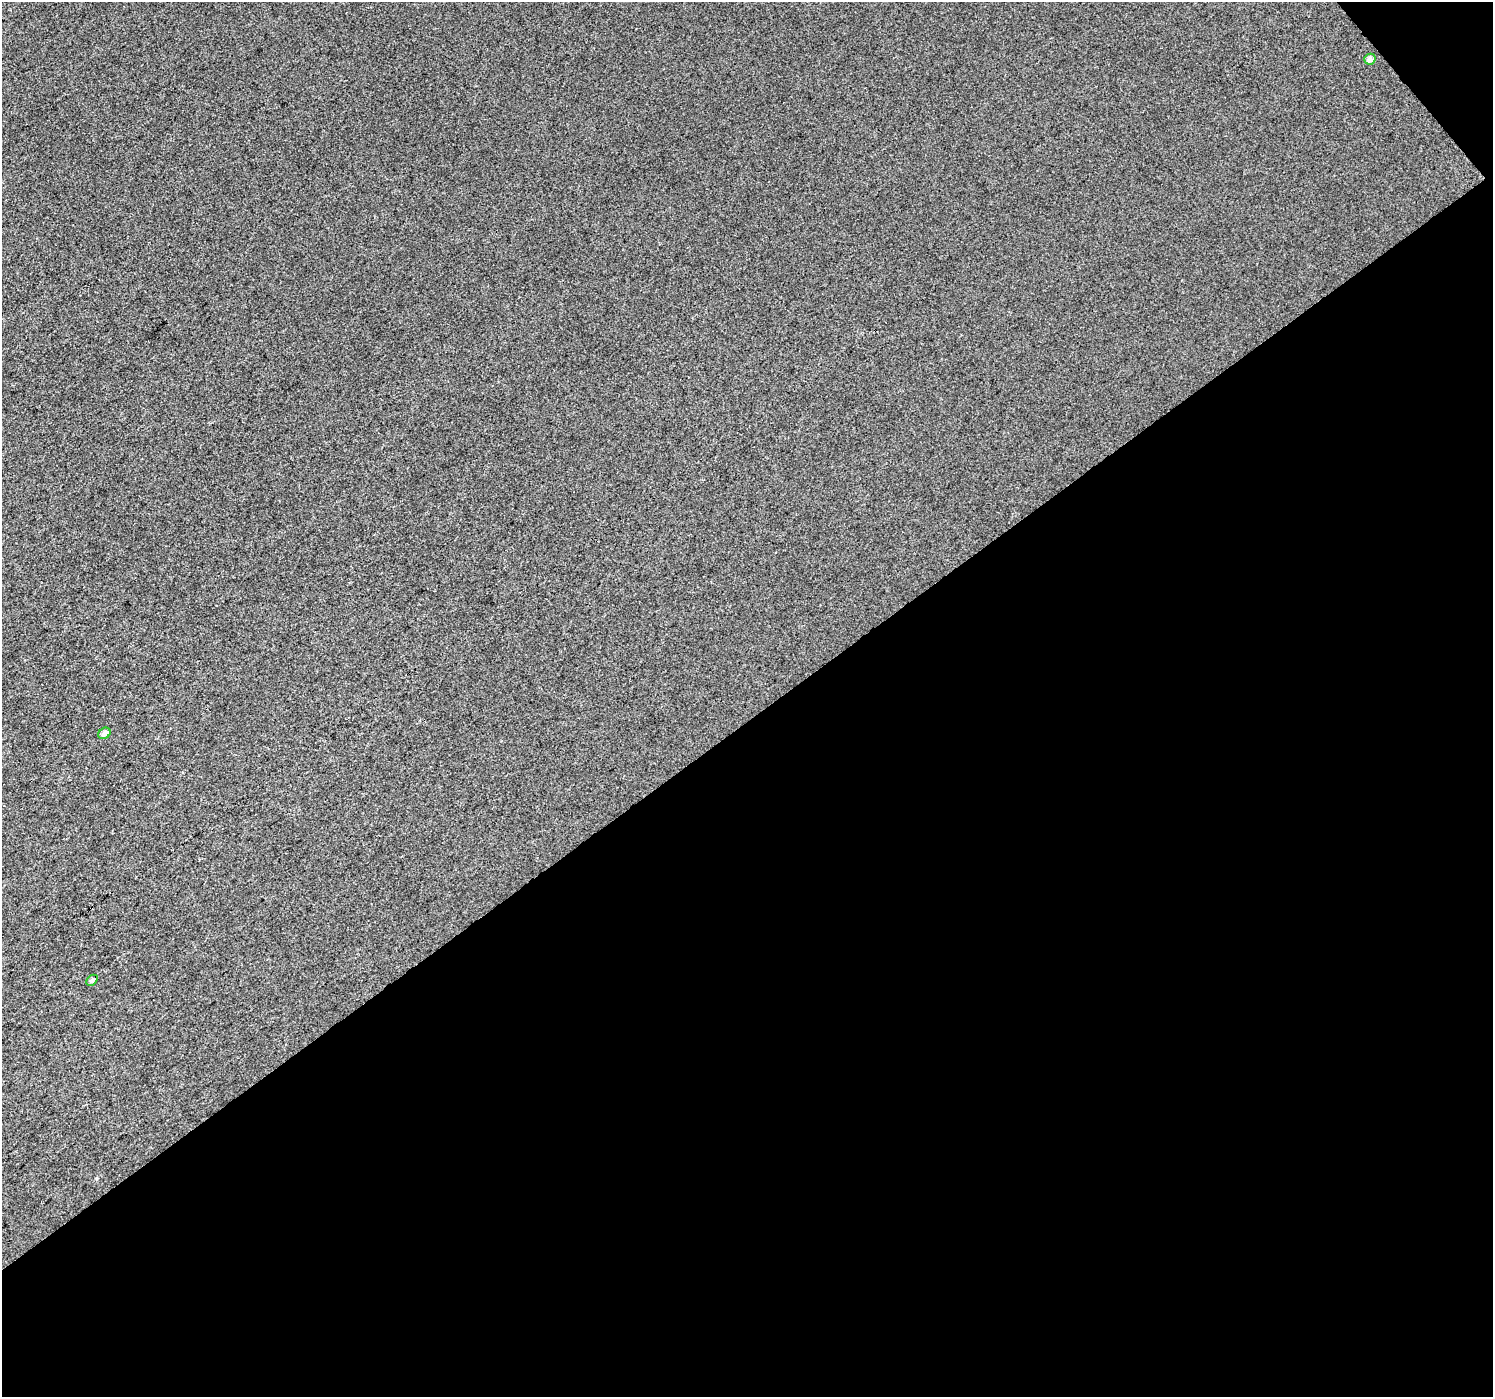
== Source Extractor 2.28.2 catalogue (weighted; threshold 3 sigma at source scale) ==
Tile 4 of 2 x 2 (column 2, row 2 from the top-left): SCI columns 1493-2983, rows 95-1489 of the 2983 x 2960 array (HDU 1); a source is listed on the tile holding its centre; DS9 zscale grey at full resolution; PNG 1495 x 1399 px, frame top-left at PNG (2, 2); each listed source drawn as its Kron ellipse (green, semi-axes under 4 px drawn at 4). Shown black and unused: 49% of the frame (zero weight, under 3 of 4 exposures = <1% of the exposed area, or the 3 px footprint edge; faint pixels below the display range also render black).
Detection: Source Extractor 2.28.2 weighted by HDU 2 'WHT'; one run over the whole footprint, this tile lists its part. Background 0.0201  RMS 0.011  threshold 0.0505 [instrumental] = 3 sigma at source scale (4.5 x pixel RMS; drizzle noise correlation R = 1.50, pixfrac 1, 0.0396/0.0396 arcsec/px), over >= 5 px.
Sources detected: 3; all 3 listed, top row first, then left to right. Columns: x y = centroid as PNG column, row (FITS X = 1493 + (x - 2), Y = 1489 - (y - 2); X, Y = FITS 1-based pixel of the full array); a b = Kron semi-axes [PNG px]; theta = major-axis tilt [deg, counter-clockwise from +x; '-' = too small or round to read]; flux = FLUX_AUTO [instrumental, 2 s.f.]
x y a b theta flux
1370 59 5 5 - 4.7
104 733 6 5 - 4.8
92 980 6 4 43 2.9